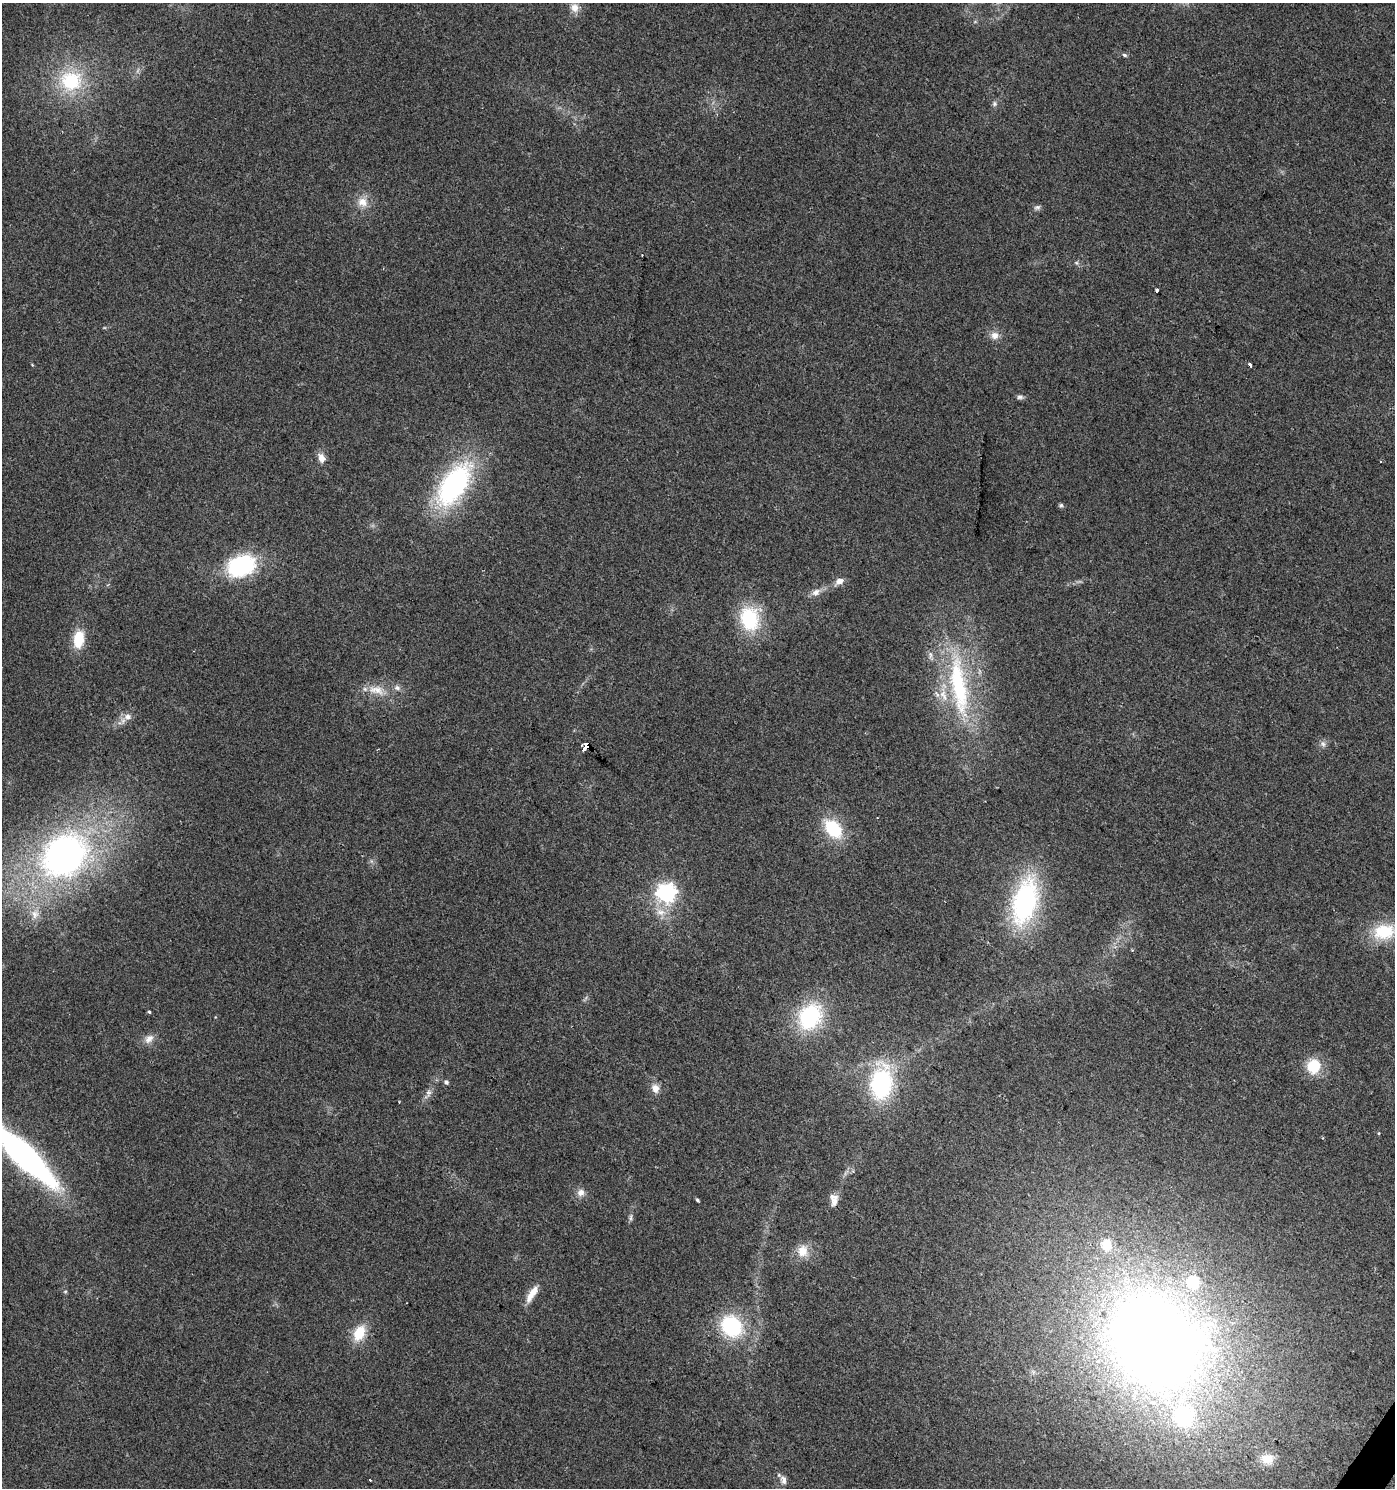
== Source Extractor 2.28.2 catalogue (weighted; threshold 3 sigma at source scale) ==
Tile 6 of 4 x 4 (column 2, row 2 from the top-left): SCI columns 1641-3033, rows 2975-4460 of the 6000 x 5953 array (HDU 1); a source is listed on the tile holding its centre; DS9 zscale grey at full resolution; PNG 1397 x 1490 px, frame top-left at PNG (2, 3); no overlay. Shown black and unused: <1% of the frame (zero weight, under 2 of 3 exposures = <1% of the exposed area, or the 3 px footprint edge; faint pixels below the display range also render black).
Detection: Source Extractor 2.28.2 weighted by HDU 2 'WHT'; one run over the whole footprint, this tile lists its part. Background 0.049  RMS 0.0067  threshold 0.0303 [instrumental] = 3 sigma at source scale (4.5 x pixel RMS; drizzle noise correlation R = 1.50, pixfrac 1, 0.0396/0.0396 arcsec/px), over >= 5 px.
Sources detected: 63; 2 cosmic-ray / hot-pixel residue — not listed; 6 inside a brighter listed object's ellipse — not listed separately; the other 55 listed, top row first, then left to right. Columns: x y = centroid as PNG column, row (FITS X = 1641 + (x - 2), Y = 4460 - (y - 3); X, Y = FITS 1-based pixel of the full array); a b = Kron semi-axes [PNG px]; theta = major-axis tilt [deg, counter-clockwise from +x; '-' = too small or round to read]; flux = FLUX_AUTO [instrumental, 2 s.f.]
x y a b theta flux
574 8 13 11 -75 5.5
1124 55 7 4 -27 1.2
71 81 33 29 11 47
994 104 7 6 - 1.8
362 202 15 13 -27 8.5
1037 207 9 6 15 1.9
1076 263 6 5 - 1.2
1157 290 3 3 - 2.9
995 335 11 11 - 5.2
1250 364 4 3 - 8.2
1020 397 9 5 0 2
321 458 12 8 -69 5.2
1380 461 3 2 - 0.94
454 484 39 20 57 150
1061 505 6 5 - 1.2
241 566 28 20 20 70
839 581 11 7 31 4.5
816 592 12 8 28 4.7
749 619 28 22 -77 44
79 639 21 12 82 18
930 655 11 4 -86 2.1
959 685 91 21 -82 93
376 690 26 12 -14 12
128 717 10 9 - 4.7
1323 744 9 7 -65 2.5
587 745 5 4 - 2000
833 829 23 15 -49 33
64 855 43 35 42 290
666 893 7 7 - 320
1025 902 49 25 76 110
661 912 16 10 -15 7.9
35 914 14 11 -80 7
1384 932 30 20 8 30
1132 950 3 3 - 0.69
149 1012 4 3 - 1.5
810 1017 25 19 58 72
149 1039 14 10 42 5.2
1313 1066 15 13 84 21
446 1082 6 5 - 1.8
881 1084 33 20 84 85
655 1088 10 8 -67 5.8
428 1093 11 7 85 3.1
1379 1134 3 3 - 1.9
24 1156 72 17 -44 240
581 1192 10 10 - 4.3
697 1200 4 3 - 1.1
834 1201 15 9 67 4.8
631 1217 11 4 85 1.8
803 1251 16 14 -90 9.7
532 1294 23 7 56 9
731 1326 20 16 -49 60
359 1333 21 14 65 17
1156 1341 112 93 -49 800
1267 1459 17 13 -4 10
783 1480 13 8 -67 3.5
Overlapping masked pixels (flux is a lower limit): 1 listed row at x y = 587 745
Isophote crosses this tile's border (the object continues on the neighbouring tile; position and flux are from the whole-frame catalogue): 2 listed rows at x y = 1384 932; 24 1156